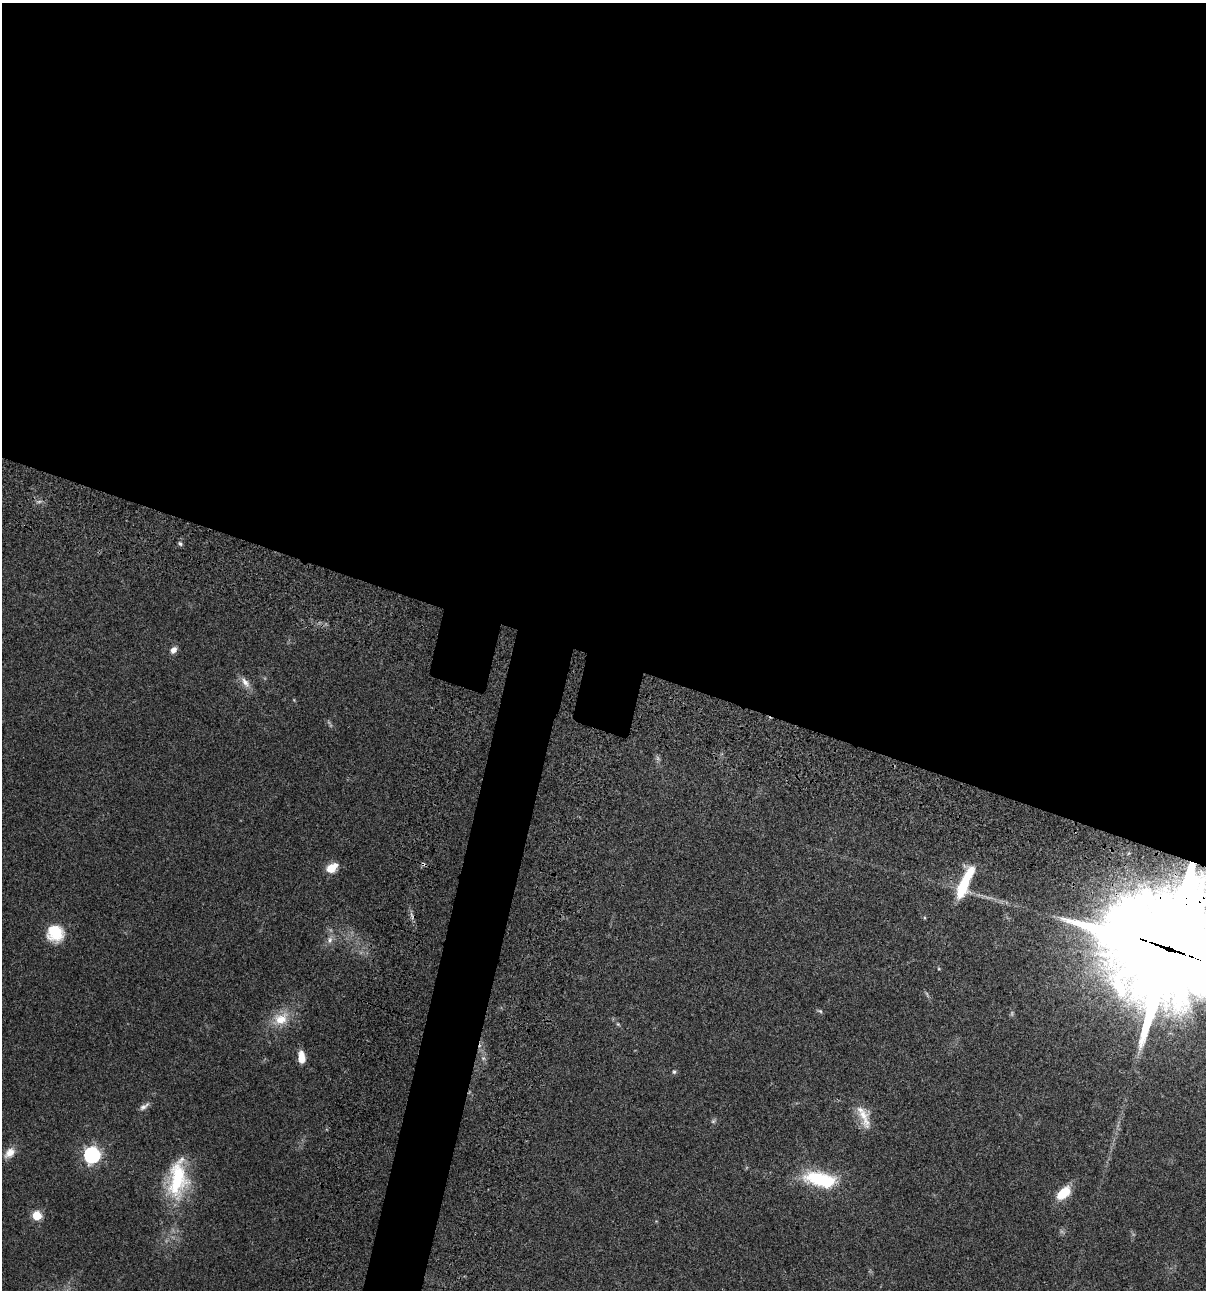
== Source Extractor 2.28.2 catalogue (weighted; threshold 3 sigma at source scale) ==
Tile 3 of 4 x 4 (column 3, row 1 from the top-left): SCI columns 2640-3843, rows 3985-5272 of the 5404 x 5390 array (HDU 1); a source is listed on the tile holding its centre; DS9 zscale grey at full resolution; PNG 1208 x 1292 px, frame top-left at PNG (2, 3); no overlay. Shown black and unused: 54% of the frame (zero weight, under 3 of 4 exposures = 9% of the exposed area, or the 3 px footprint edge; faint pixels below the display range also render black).
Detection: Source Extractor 2.28.2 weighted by HDU 2 'WHT'; one run over the whole footprint, this tile lists its part. Background 0.0467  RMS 0.0053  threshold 0.0237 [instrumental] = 3 sigma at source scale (4.5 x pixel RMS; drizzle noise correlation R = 1.50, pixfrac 1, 0.05/0.05 arcsec/px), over >= 5 px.
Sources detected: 33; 4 too faint to see at this stretch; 1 inside a brighter object's white glare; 2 cosmic-ray / hot-pixel residue — not listed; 1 inside a brighter listed object's ellipse — not listed separately; the other 25 listed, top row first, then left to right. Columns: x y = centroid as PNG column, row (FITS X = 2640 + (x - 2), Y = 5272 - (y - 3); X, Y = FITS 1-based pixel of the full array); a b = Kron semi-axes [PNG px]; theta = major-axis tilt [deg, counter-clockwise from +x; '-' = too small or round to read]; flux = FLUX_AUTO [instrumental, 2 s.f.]
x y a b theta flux
39 501 7 4 2 1.1
180 544 6 4 -49 1.1
173 650 8 7 - 2.8
245 682 18 8 -53 4.3
658 758 8 5 -60 1.2
332 868 14 9 32 6.9
963 886 44 12 69 22
55 933 20 19 - 15
330 940 10 7 73 2.6
1167 949 41 37 -19 11000
820 1011 8 5 -20 0.9
281 1019 23 16 25 12
618 1024 6 5 - 0.74
301 1057 12 7 -83 7.2
483 1058 7 6 - 1.4
674 1072 6 5 - 0.85
144 1106 15 6 36 2.2
864 1117 32 13 -74 9.4
713 1121 7 5 36 0.95
10 1153 16 10 46 5.1
92 1155 7 7 - 150
177 1179 51 24 83 38
820 1179 38 16 -12 33
1064 1193 16 9 41 13
37 1215 6 5 - 21
Overlapping masked pixels (flux is a lower limit): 1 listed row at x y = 1167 949
Isophote crosses this tile's border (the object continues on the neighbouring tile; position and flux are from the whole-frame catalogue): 1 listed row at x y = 1167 949